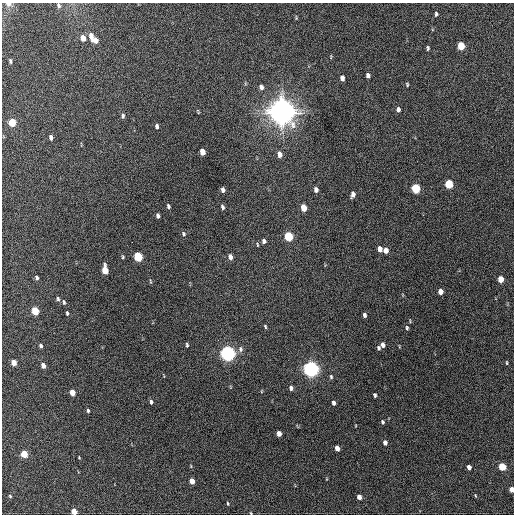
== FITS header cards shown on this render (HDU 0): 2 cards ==
NAXIS1  =                  512 / Axis length
NAXIS2  =                  512 / Axis length

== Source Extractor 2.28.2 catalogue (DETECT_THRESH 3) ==
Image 512 x 512 px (HDU 0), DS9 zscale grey, 1 PNG px = 1 image px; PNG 516 x 516 px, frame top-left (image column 1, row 512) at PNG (2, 3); no overlay
Background 530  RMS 15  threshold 44.5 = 3 sigma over >= 5 px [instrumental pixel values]
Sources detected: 86; all 86 listed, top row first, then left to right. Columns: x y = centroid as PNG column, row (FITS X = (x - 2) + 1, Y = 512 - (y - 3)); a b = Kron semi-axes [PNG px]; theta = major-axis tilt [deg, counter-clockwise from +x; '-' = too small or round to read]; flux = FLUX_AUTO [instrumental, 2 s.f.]
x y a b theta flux
8 4 7 6 - 3.1e+03
58 6 7 4 -73 2.2e+03
436 14 6 3 84 1.6e+03
91 36 9 4 -79 7.1e+03
83 38 6 4 -78 9.9e+03
95 40 5 4 - 5.7e+03
461 46 6 5 - 2.8e+04
428 48 4 3 - 1.6e+03
10 61 5 3 - 1.7e+03
368 75 5 4 - 2.9e+03
342 78 5 4 - 4.3e+03
407 84 5 3 - 1.1e+03
261 87 7 5 -78 3.0e+03
398 109 6 5 - 2.9e+03
282 111 9 8 - 1.8e+06
198 112 7 3 -65 9.2e+02
123 116 5 3 - 1.8e+03
12 122 6 4 -78 2.9e+04
157 126 5 3 - 2.1e+03
51 137 5 3 - 3.1e+03
202 152 6 4 -83 1.1e+04
280 154 6 5 - 6.0e+03
449 184 6 5 - 4.0e+04
416 188 6 5 - 5.6e+04
223 190 5 4 - 3.6e+03
316 190 5 4 - 3.6e+03
353 194 6 4 85 4.4e+03
168 206 5 4 - 1.9e+03
222 207 6 4 -73 2.2e+03
303 208 6 4 -80 1.4e+04
158 216 5 4 - 2.9e+03
184 234 7 5 -70 1.9e+03
289 236 6 5 - 5.4e+04
264 241 6 5 - 2.8e+03
132 242 2 2 - 1.5e+03
257 245 6 3 -81 1.0e+03
380 249 5 4 - 6.1e+03
386 250 5 4 - 6.2e+03
123 257 5 4 - 1.2e+03
138 257 6 5 - 6.2e+04
230 257 6 4 -76 4.5e+03
105 270 7 4 -83 1.9e+04
37 278 5 4 - 1.7e+03
500 279 5 4 - 1.2e+04
150 281 6 3 -71 1.1e+03
440 292 5 4 - 7.5e+03
58 299 6 4 -74 1.7e+03
64 302 7 4 -78 1.5e+03
35 311 5 4 - 3.3e+04
67 313 5 3 - 1.3e+03
364 315 4 3 - 2.4e+03
265 326 4 3 - 1.2e+03
407 328 6 4 -81 1.5e+03
187 345 5 3 - 1.4e+03
383 345 5 4 - 3.6e+03
41 346 4 3 - 2.4e+03
379 348 5 4 - 1.7e+03
241 349 8 7 - 3.2e+03
228 353 6 5 - 4.7e+05
14 363 5 4 - 1.0e+04
507 363 6 3 -90 1.0e+03
43 365 5 4 - 5.8e+03
311 369 6 5 - 5.4e+05
331 377 6 4 -75 1.5e+03
291 388 6 4 -78 2.8e+03
72 393 5 4 - 1.2e+04
375 395 4 3 - 1.7e+03
151 402 5 3 - 2.2e+03
333 403 5 3 - 3.1e+03
88 411 4 3 - 1.5e+03
382 422 4 4 - 1.6e+03
279 434 5 4 - 6.7e+03
385 443 5 4 - 4.4e+03
337 448 5 4 - 5.8e+03
24 454 5 4 - 2.5e+04
79 457 3 3 - 6.8e+02
469 467 4 4 - 4.4e+03
502 467 5 4 - 3.1e+04
192 481 5 4 - 1.0e+04
512 489 5 4 - 6.9e+03
475 495 5 3 - 8.0e+02
10 496 4 4 - 1.1e+03
359 497 5 4 - 5.7e+03
228 503 5 4 - 1.2e+03
74 512 5 4 - 1.2e+04
251 513 4 3 - 7.9e+02
At the frame edge (FLAGS 8, measured only in part): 5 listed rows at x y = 8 4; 58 6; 512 489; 74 512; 251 513